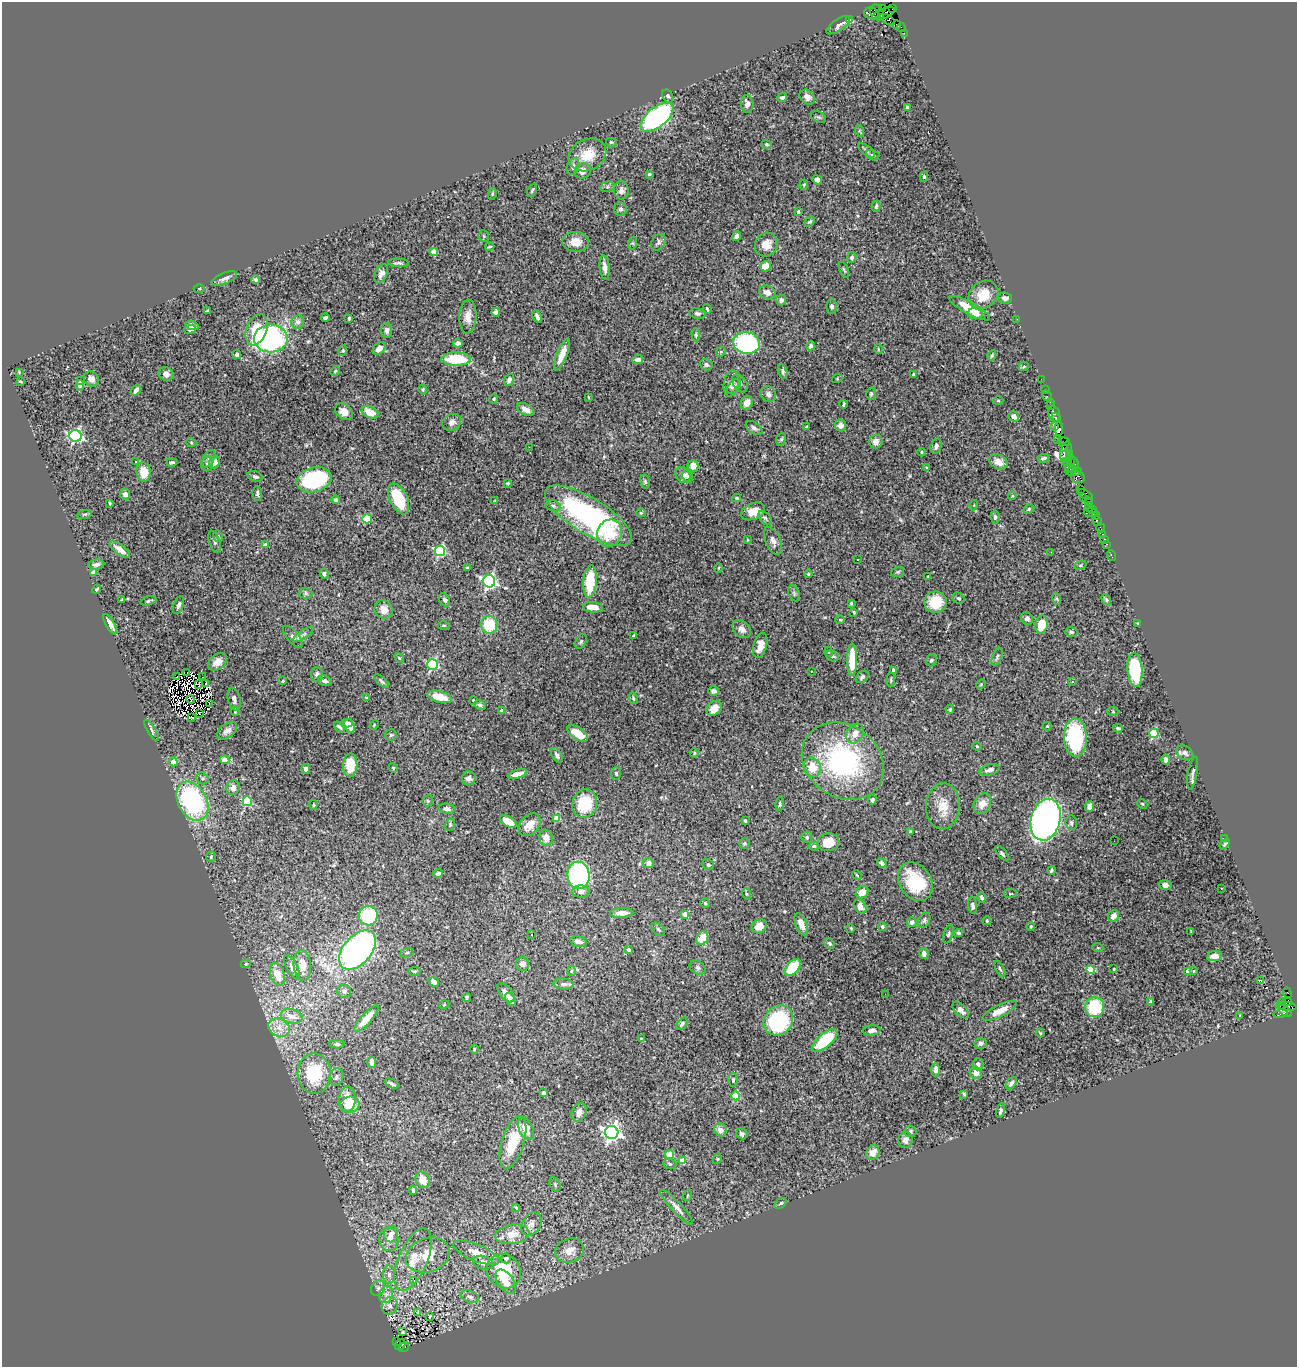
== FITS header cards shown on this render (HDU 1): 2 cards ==
NAXIS1  =                 1295
NAXIS2  =                 1365

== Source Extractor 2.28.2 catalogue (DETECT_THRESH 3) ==
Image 1295 x 1365 px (HDU 1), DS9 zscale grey, 1 PNG px = 1 image px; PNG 1299 x 1369 px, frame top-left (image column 1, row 1365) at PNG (2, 2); each listed source drawn as its Kron ellipse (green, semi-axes under 4 px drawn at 4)
Background 1.99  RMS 0.034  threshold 0.101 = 3 sigma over >= 5 px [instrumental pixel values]
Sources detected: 516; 3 with non-positive FLUX_AUTO (blend fragments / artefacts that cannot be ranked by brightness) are neither listed nor drawn; of the other 513, the 500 brightest by FLUX_AUTO listed and drawn (13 fainter detections omitted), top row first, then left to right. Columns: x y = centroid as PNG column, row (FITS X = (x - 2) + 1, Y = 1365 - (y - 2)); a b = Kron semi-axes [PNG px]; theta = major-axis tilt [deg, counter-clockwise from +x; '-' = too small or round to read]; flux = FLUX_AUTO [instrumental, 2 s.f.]
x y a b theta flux
882 9 3 2 - 64
892 9 4 3 - 250
877 12 8 6 -64 680
871 14 7 5 -19 290
883 14 12 5 21 1000
849 20 4 3 - 93
887 20 8 4 -30 720
838 25 14 5 34 8.6
897 25 4 3 - 190
901 28 4 2 - 120
904 33 2 2 - 36
668 96 7 5 -60 3.8
782 97 5 4 - 5.1
807 97 8 6 -38 10
747 104 9 6 -84 13
907 108 4 4 - 4.5
657 117 19 10 39 410
819 117 8 5 -26 3.1
860 131 6 3 -71 2.3
611 142 5 4 - 3.6
767 144 5 4 - 3.2
866 150 10 4 -36 5.7
587 155 19 15 28 48
872 155 7 5 -16 4.1
573 167 8 6 64 9.3
583 171 8 7 - 18
649 174 3 3 - 2.8
924 177 5 4 - 3.8
817 180 5 4 - 16
804 185 5 4 - 3.1
607 187 7 5 12 5.2
532 190 7 3 64 2.9
621 190 9 7 -87 10
492 194 6 3 72 2.2
876 206 5 3 - 3.4
620 209 6 6 - 6.5
798 212 3 3 - 4.1
810 222 6 4 46 3.5
484 236 6 5 - 3.3
736 236 5 4 - 8.8
575 242 13 10 -5 34
658 242 9 6 59 7.4
633 243 6 4 72 3.2
766 245 12 11 - 25
490 247 5 2 - 2.7
434 252 4 4 - 37
852 257 5 5 - 5.6
399 263 10 3 -3 5.1
766 266 6 5 - 36
605 267 12 5 -84 16
844 270 8 3 -66 3
381 274 10 6 65 12
224 278 13 5 22 9.9
256 280 4 3 - 4.2
199 288 5 3 - 2.3
767 293 8 6 -22 12
983 295 16 13 37 47
1005 298 7 5 -8 10
781 300 5 5 - 7.5
832 306 7 5 -89 6.5
970 308 23 6 -28 62
707 309 5 2 - 2.9
207 310 3 2 - 1.9
496 312 4 4 - 6.4
697 313 8 5 -9 5.8
975 314 7 5 -8 20
468 317 17 8 87 22
537 317 7 3 -63 6.1
325 318 4 3 - 4.9
349 318 4 3 - 3.3
1017 319 2 2 - 9.7
298 322 7 6 - 11
192 325 6 4 -17 8.4
190 329 6 4 20 11
256 330 16 10 69 62
387 330 7 5 88 6.9
696 335 6 4 -88 3.5
271 338 17 14 -2 540
458 343 4 4 - 9.2
746 343 13 10 -10 340
811 346 4 4 - 6.3
379 348 7 5 43 12
878 349 5 3 - 2.1
343 351 5 4 - 3.1
721 352 5 4 - 2.8
237 354 4 4 - 7.9
562 354 17 5 68 26
992 355 5 4 - 4.1
456 359 14 6 0 100
638 360 5 4 - 7.3
706 365 6 5 - 6
1024 366 5 3 - 2.3
335 371 5 4 - 3.1
783 371 7 4 -74 5.1
19 372 4 4 - 2
166 374 7 6 - 10
913 374 3 2 - 2.8
91 379 8 7 - 11
837 379 5 3 - 1.7
1041 379 2 2 - 40
509 380 6 4 69 7.5
20 381 4 3 - 2.6
80 381 3 2 - 5.4
731 383 13 7 80 13
740 383 10 6 -55 7.6
80 385 5 4 - 9.2
734 386 9 5 48 6.2
136 390 6 3 54 9.7
423 390 5 4 - 3.4
1045 390 3 2 - 110
768 394 8 7 - 7.8
871 394 6 4 75 3.6
1047 396 6 2 -55 75
588 397 3 2 - 1.7
494 399 4 4 - 3.1
998 401 5 3 - 2.5
1050 402 3 3 - 110
747 403 7 5 64 19
844 404 4 2 - 2.9
1050 406 3 2 - 120
525 409 9 5 -31 18
344 412 10 7 -42 20
370 412 9 5 -25 38
1054 414 8 5 -81 410
1014 416 6 4 -34 9.7
1056 418 5 3 - 200
452 422 10 8 30 11
840 425 6 5 - 9.5
1054 426 2 2 - 66
807 427 4 3 - 3.4
754 428 9 5 -34 6.7
1059 429 7 4 86 640
76 436 6 6 - 440
781 439 6 5 - 3.5
1057 439 2 2 - 41
876 441 7 6 - 19
191 442 5 3 - 1.9
1064 442 6 3 -8 170
936 446 8 5 74 7.5
529 447 2 2 - 42
1063 447 3 3 - 320
921 452 4 3 - 2.1
1066 452 10 5 74 900
1070 454 4 3 - 130
1070 457 4 3 - 160
1043 458 5 3 - 4.1
209 459 9 5 62 6.3
136 462 3 3 - 6.7
172 462 5 3 - 5.2
214 462 6 5 - 19
999 462 10 7 -26 16
1066 462 2 2 - 80
1070 463 3 2 - 110
1074 463 7 3 -71 510
207 464 7 6 - 5
693 466 6 5 - 18
927 467 3 2 - 1.6
1070 468 5 4 - 360
1074 471 8 4 6 320
144 472 10 7 -85 40
683 475 8 7 - 13
255 476 8 5 -20 6.2
688 476 6 5 - 6.6
1078 477 7 6 - 750
314 480 18 12 16 210
645 482 7 5 -75 3.7
507 483 4 3 - 2.2
1081 489 2 2 - 130
257 493 7 5 -87 4.7
125 494 5 5 - 8.5
1085 495 8 4 -27 440
1012 496 4 3 - 2
736 498 4 3 - 3.4
1083 498 2 2 - 43
399 499 16 8 -64 100
336 500 4 4 - 6.8
495 500 4 2 - 1.6
1089 501 3 2 - 110
110 503 4 3 - 2.5
974 505 5 3 - 1.7
553 506 8 5 -17 5.8
1089 507 4 2 - 230
1029 509 6 4 28 3.1
1093 509 3 3 - 330
753 511 12 8 24 26
1091 512 7 3 -1 180
641 513 5 4 - 2.5
84 514 7 3 9 3
588 516 50 18 -32 400
1095 516 3 2 - 130
995 517 7 4 -84 5.2
765 518 8 5 -43 4.8
367 519 4 4 - 110
1097 521 6 3 -61 180
1100 528 5 2 - 48
610 533 14 12 69 49
1103 534 3 3 - 240
218 536 6 4 -76 3.8
1104 539 3 2 - 54
748 540 4 3 - 2.2
773 541 15 7 -66 13
215 542 11 5 -72 6
1107 544 3 2 - 120
266 545 4 3 - 12
120 549 12 5 -36 20
440 551 5 5 - 240
1051 552 2 2 - 8.3
1111 555 5 3 - 74
857 559 3 3 - 9.6
96 564 8 5 7 8.6
1080 565 6 4 20 3.3
467 568 3 3 - 2.3
718 568 4 3 - 2.1
94 572 4 4 - 34
898 572 6 5 - 3.4
324 574 5 4 - 5.9
808 574 4 3 - 2.5
928 576 2 2 - 1.8
489 581 6 6 - 520
590 581 16 6 86 92
96 589 4 3 - 3.3
305 593 7 5 -2 4.2
794 593 8 5 -66 5.2
959 598 6 5 - 5
1057 599 6 4 -71 2.5
122 600 3 3 - 3.2
444 600 7 5 -58 6
1106 600 5 4 - 3.8
148 601 8 4 15 4.5
935 602 11 10 - 62
851 603 3 3 - 2.8
178 605 9 5 69 6.4
593 607 10 5 -5 26
384 609 10 9 - 18
854 612 3 2 - 2.8
1027 618 6 6 - 8
840 620 4 4 - 2.3
1138 623 3 2 - 2.3
110 624 11 4 -60 16
444 625 6 3 1 2.2
489 625 9 8 - 86
1042 625 9 6 78 43
742 629 10 7 -42 13
1071 632 6 4 -15 3.8
303 634 12 4 35 6.5
634 636 4 2 - 2.7
293 637 13 6 -48 9.7
581 641 8 5 63 4.8
760 645 13 6 74 24
829 652 5 3 - 2.1
833 656 7 5 -20 5
997 657 9 4 69 4.7
399 658 5 4 - 2.9
852 660 16 5 90 69
931 660 6 5 - 4.7
218 662 10 7 37 21
432 664 5 5 - 270
893 670 4 3 - 4
1135 670 17 7 -85 170
812 671 3 2 - 5.2
187 672 3 2 - 4
317 675 7 6 - 6.8
177 676 3 2 - 5.3
202 677 3 2 - 2.2
862 677 7 5 42 6.2
891 680 7 3 83 2.5
283 681 4 3 - 2.5
325 681 7 5 -18 7.7
381 681 9 4 -42 5
1072 682 3 3 - 12
206 683 3 2 - 3.9
981 684 5 4 - 2.3
199 685 3 2 - 2.9
713 691 5 4 - 6.6
440 697 12 5 -15 37
366 698 4 3 - 2.1
633 698 6 3 -75 3.1
190 699 4 2 - 2.1
234 699 11 6 -77 9.5
473 700 3 3 - 1.8
209 703 4 2 - 6.4
480 705 6 5 - 6.9
714 708 8 6 40 27
950 709 5 3 - 2.8
235 711 5 3 - 3.2
502 711 4 4 - 4.2
1113 712 5 3 - 2.1
200 714 3 2 - 3.4
191 718 4 2 - 3.5
347 723 6 4 0 6.3
374 725 5 3 - 2.3
349 726 7 5 -70 14
1047 726 4 4 - 2.5
339 727 6 3 -46 4
1118 728 5 3 - 4
152 730 12 4 -59 5.2
227 731 11 7 38 12
577 733 12 6 -34 40
855 733 10 8 60 22
1154 733 5 4 - 130
391 735 6 6 - 4.4
1075 737 19 11 -88 220
977 746 4 3 - 2.1
694 753 5 4 - 2.7
1185 753 9 7 -32 9.4
557 755 8 5 -58 7.5
225 760 5 4 - 20
1166 760 4 4 - 9.7
843 761 43 36 -36 380
173 762 4 4 - 30
350 765 12 7 90 49
812 767 10 8 -65 41
393 768 5 4 - 2.4
306 769 4 4 - 9.2
989 770 10 5 16 12
616 773 6 4 -87 3.9
1193 773 16 4 80 7.7
518 774 10 4 16 17
202 778 6 5 - 4.5
469 778 7 6 - 9.3
233 788 7 6 - 14
872 800 5 4 - 5.6
192 801 21 14 -62 350
247 801 5 4 - 170
428 801 6 5 - 3.2
585 804 14 12 74 90
780 804 7 4 83 4.8
982 804 11 8 61 23
1142 804 5 4 - 3
313 805 4 2 - 2
943 806 23 17 86 43
1089 806 5 4 - 18
447 809 8 5 -6 7.7
557 818 4 4 - 42
1046 820 21 14 75 990
745 821 3 3 - 2.7
508 822 9 5 -31 40
1071 823 7 5 -84 6
450 825 6 5 - 3.4
529 825 13 9 50 29
910 832 4 3 - 2.8
807 837 6 5 - 4.5
546 838 8 6 -74 17
1225 839 3 3 - 4.3
1114 841 2 2 - 3.9
828 842 11 9 10 38
744 843 5 5 - 3.6
1225 844 6 3 51 4.2
814 846 5 4 - 3.8
1002 854 9 4 -49 3.9
211 857 5 5 - 4.3
648 863 5 5 - 12
882 863 5 4 - 8.1
708 865 6 5 - 3.3
1052 870 4 3 - 3.1
438 873 5 4 - 6
578 875 14 11 -84 430
857 875 5 3 - 2.5
915 882 20 15 -56 120
1165 885 6 5 - 7.5
1221 888 3 2 - 2.1
581 892 9 6 -3 9.4
862 892 7 6 - 25
1010 893 6 3 8 2.1
747 894 6 4 -69 2.9
982 898 5 4 - 5.7
705 903 5 4 - 3.3
973 905 8 4 -84 7.4
860 906 7 5 -52 18
622 913 11 5 1 18
685 914 4 4 - 21
368 916 9 9 - 160
1113 916 6 5 - 15
924 920 8 5 58 5.5
987 921 4 3 - 2.7
912 922 5 5 - 7.3
801 924 12 5 -69 18
759 926 8 6 34 32
1031 926 4 3 - 2.3
882 927 4 4 - 4.6
851 928 3 3 - 2.4
658 929 8 5 -44 4.6
1191 931 4 3 - 6.3
959 933 4 3 - 3.8
532 934 3 2 - 8.1
948 934 10 4 73 4.8
702 938 7 5 55 41
579 942 8 5 -14 11
830 943 6 4 -45 4.3
1098 948 5 3 - 1.8
357 950 23 14 49 720
629 950 4 4 - 6.4
407 953 7 4 19 3.8
924 953 6 4 -76 11
1214 956 7 5 8 17
246 964 5 4 - 2.3
523 964 7 6 - 11
302 965 15 8 -86 23
292 967 13 5 -61 9.5
698 968 9 6 -32 5.9
793 968 10 5 48 120
1000 969 8 3 -63 3.5
1091 969 4 4 - 69
1114 969 3 2 - 2.1
414 971 6 3 -1 2.7
571 971 5 3 - 2.7
1188 971 4 4 - 22
1194 971 3 3 - 7.5
277 974 11 7 -71 32
1261 981 3 3 - 9.9
434 982 5 4 - 15
564 984 10 5 -4 7.5
344 991 7 7 - 5.8
506 993 11 6 -51 14
1287 993 5 3 - 660
885 994 2 2 - 7.2
467 997 4 4 - 3.3
510 999 7 4 -61 17
1150 1001 3 3 - 2.7
1287 1002 5 3 - 750
1281 1004 6 2 66 170
444 1005 5 3 - 1.8
1287 1006 9 4 -4 770
1095 1007 10 9 - 120
961 1010 10 5 -46 12
1000 1011 19 6 26 32
1285 1011 8 4 -38 1000
1280 1014 7 4 14 310
1239 1015 3 3 - 5
292 1016 11 7 -17 18
366 1019 17 5 48 38
778 1020 16 14 49 210
682 1024 7 4 52 5.7
279 1028 11 9 -27 19
872 1030 9 5 3 12
1040 1033 4 3 - 2.1
641 1038 4 4 - 2.3
825 1041 16 7 40 100
980 1043 6 5 - 6.4
337 1044 8 4 0 4.9
474 1049 5 3 - 2.3
372 1062 6 4 -79 13
978 1064 6 5 - 7.7
935 1070 6 4 87 12
976 1073 6 6 - 17
314 1074 20 16 -88 130
336 1077 9 7 74 7.7
733 1080 7 5 -90 4.5
392 1083 7 3 -27 5.8
1011 1083 7 4 51 8.2
544 1093 4 4 - 6.1
964 1094 3 3 - 2.9
736 1096 4 4 - 89
347 1099 12 8 85 44
350 1105 10 8 12 55
1001 1110 7 4 76 6
579 1112 10 7 66 14
526 1128 12 7 -64 29
720 1130 7 6 - 16
910 1131 6 6 - 3.9
612 1132 7 6 - 980
742 1134 6 5 - 5.3
905 1140 8 7 - 9.5
513 1142 27 11 72 74
873 1153 8 6 58 22
670 1155 4 4 - 73
717 1159 5 3 - 2.1
683 1161 4 4 - 47
670 1164 7 5 -17 4.2
423 1180 8 6 -63 27
555 1184 8 5 -65 3.3
413 1190 4 3 - 4.5
687 1195 5 2 - 2.1
781 1203 6 4 38 4.1
676 1207 23 5 -47 16
516 1208 3 3 - 2.9
531 1224 12 9 56 11
391 1234 8 7 - 13
512 1234 17 9 8 26
389 1240 11 9 -83 24
569 1250 15 11 16 23
477 1253 25 8 -22 28
428 1255 22 17 21 56
506 1258 5 5 - 5.4
413 1260 33 14 67 65
483 1263 10 6 -16 12
504 1271 18 16 -45 94
389 1275 9 6 -90 11
414 1280 2 2 - 5.9
506 1281 14 7 -53 24
378 1288 8 6 63 8.3
386 1294 9 6 70 12
470 1297 9 6 -22 7.5
390 1306 9 8 - 11
418 1313 3 2 - 2.4
430 1317 4 2 - 2.5
402 1331 4 3 - 2.5
397 1341 3 2 - 68
400 1345 6 4 55 530
404 1347 6 3 36 420
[13 fainter detections neither listed nor drawn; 3 non-positive-flux detections neither listed nor drawn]